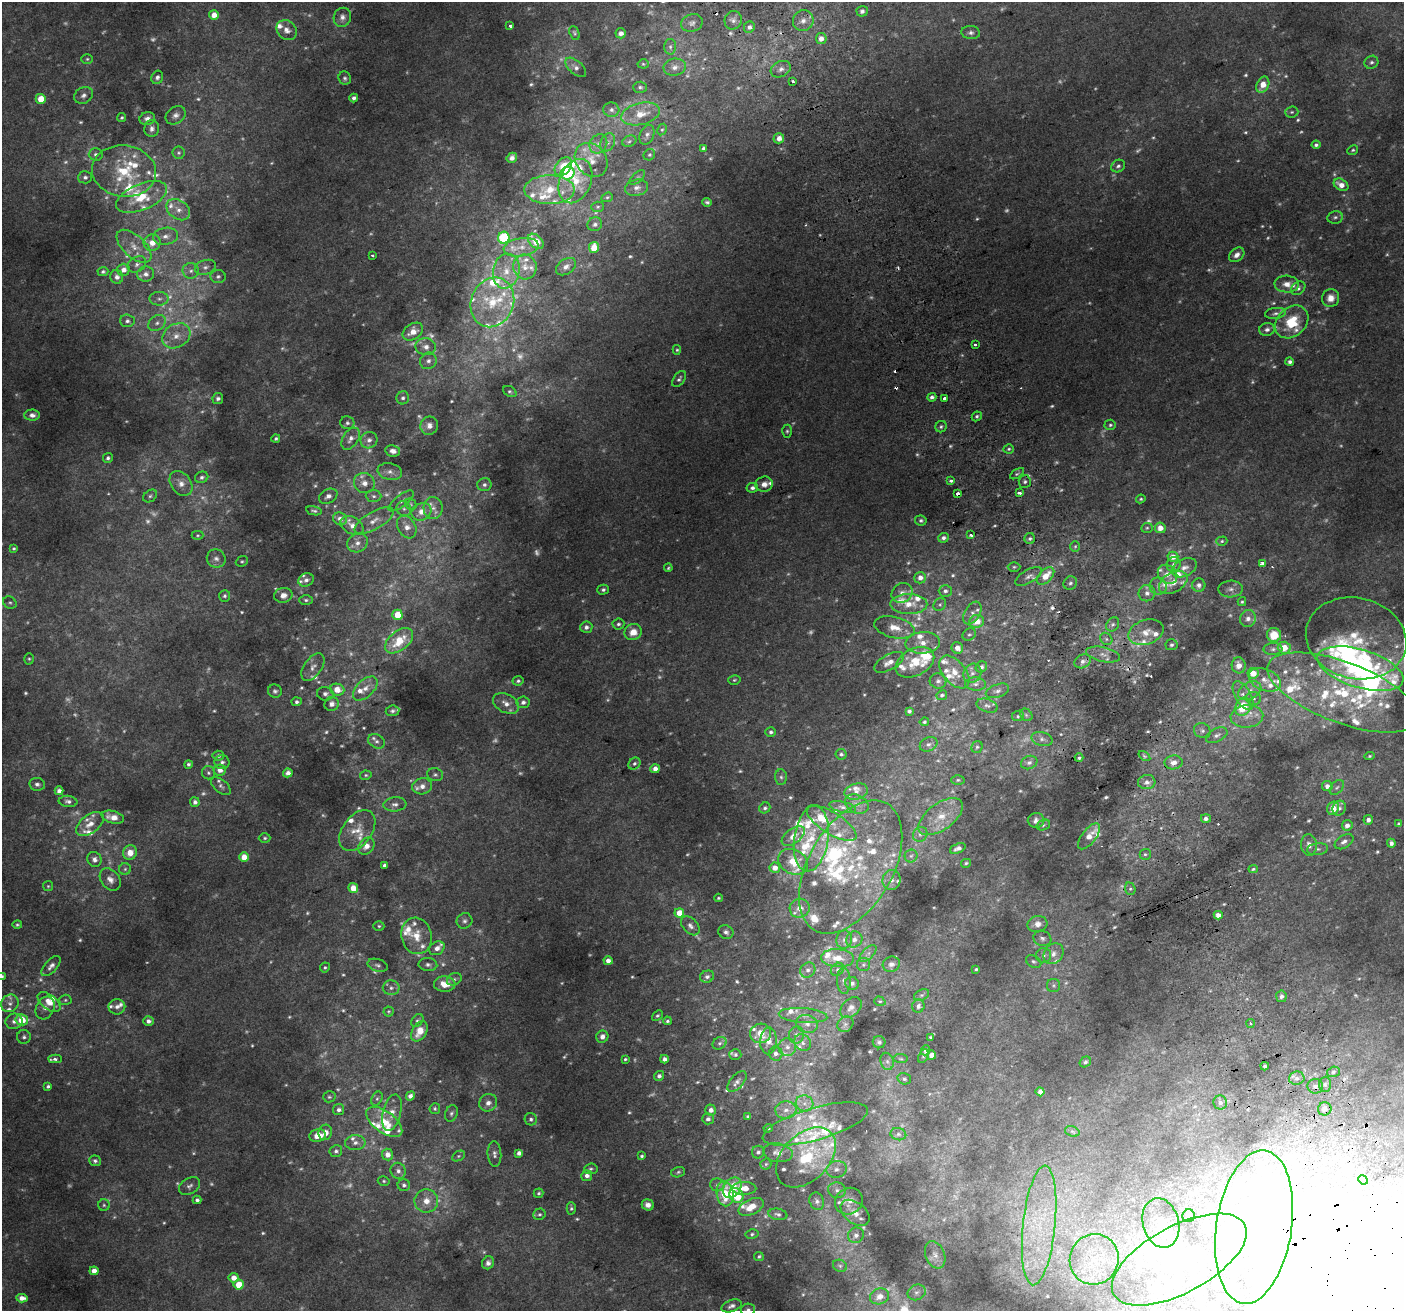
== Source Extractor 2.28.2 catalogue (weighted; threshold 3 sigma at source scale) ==
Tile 6 of 4 x 4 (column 2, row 2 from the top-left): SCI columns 1445-2846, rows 2776-4084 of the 5688 x 5494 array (HDU 1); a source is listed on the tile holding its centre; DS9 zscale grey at full resolution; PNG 1406 x 1313 px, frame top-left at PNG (2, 2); each listed source drawn as its Kron ellipse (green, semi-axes under 4 px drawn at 4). Shown black and unused: <1% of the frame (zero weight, under 2 of 3 exposures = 2% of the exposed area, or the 3 px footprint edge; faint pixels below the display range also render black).
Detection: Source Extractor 2.28.2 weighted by HDU 2 'WHT'; one run over the whole footprint, this tile lists its part. Background 0.0744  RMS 0.014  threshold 0.063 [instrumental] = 3 sigma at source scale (4.5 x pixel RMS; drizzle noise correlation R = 1.50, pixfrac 1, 0.0396/0.0396 arcsec/px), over >= 5 px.
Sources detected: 1032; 282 too faint to see at this stretch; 7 inside a brighter object's white glare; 12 cosmic-ray / hot-pixel residue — neither listed nor drawn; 151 inside a brighter listed object's ellipse — not listed separately; of the other 580, all 500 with FLUX_AUTO >= 2.03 (the completeness limit of this list) listed and drawn (80 fainter detections not listed), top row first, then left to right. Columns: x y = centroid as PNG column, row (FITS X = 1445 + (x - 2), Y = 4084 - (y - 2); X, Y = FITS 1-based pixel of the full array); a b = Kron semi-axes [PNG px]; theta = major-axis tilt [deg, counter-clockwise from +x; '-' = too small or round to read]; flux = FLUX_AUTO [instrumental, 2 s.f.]
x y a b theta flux
862 11 5 5 - 5.4
214 15 5 5 - 14
342 17 10 8 69 7.4
733 20 9 8 - 6
803 21 10 10 - 10
692 23 11 8 19 5.9
510 26 3 3 - 8.4
749 27 6 5 - 6
287 30 11 9 -43 9.1
574 33 7 5 -68 2.4
621 33 5 5 - 8
971 33 9 6 -5 5
821 39 5 5 - 12
670 47 8 6 -89 3.8
87 59 6 5 - 2.4
1371 62 7 6 - 3.9
643 64 5 4 - 2.1
576 67 12 6 -41 6.5
675 67 11 8 9 8.3
781 69 10 7 27 7.6
157 77 7 5 67 4.7
345 78 7 6 - 3.5
793 81 3 3 - 6.5
1263 85 8 6 65 20
640 87 7 5 -1 3.3
84 95 10 8 33 6.6
354 98 4 4 - 4.8
41 99 5 5 - 30
611 110 8 7 - 5.4
1292 112 6 5 - 2.5
641 114 20 11 13 27
176 115 11 8 36 7
122 118 4 3 - 2.3
147 118 8 6 19 6.6
152 128 8 7 - 5.9
662 130 6 4 61 2.2
647 135 10 7 68 5.8
779 138 5 5 - 11
629 141 7 5 24 2.9
608 142 9 7 64 5.9
598 144 10 8 57 8.5
1316 145 4 4 - 3.8
703 148 4 3 - 2.8
1353 150 6 5 - 2.2
179 153 6 6 - 3.2
96 154 7 6 - 4.6
649 155 6 5 - 2.3
512 158 5 4 - 5.6
591 160 18 15 -51 23
1118 166 7 6 - 4
563 167 10 7 49 30
124 171 32 26 -8 84
568 173 7 6 - 82
85 177 7 6 - 4.5
637 177 9 5 42 3.4
575 181 23 15 67 37
1341 185 8 5 -32 15
637 188 11 8 12 8.4
550 190 25 14 0 41
141 197 27 13 23 48
607 197 6 4 21 2.3
707 202 4 3 - 3.1
598 207 6 5 - 2.5
178 210 13 9 -35 14
1335 217 8 6 11 3.8
595 224 7 7 - 4.6
165 236 12 8 9 12
504 238 6 5 - 100
536 241 9 6 -44 28
152 243 8 8 - 16
134 246 21 11 -42 21
521 247 18 9 9 17
594 248 5 5 - 31
372 255 3 3 - 4.8
1237 255 8 6 40 8.1
137 264 10 7 33 6.1
205 267 11 7 16 6.7
525 267 12 11 - 16
566 267 11 7 34 7.5
123 270 6 6 - 9.5
103 271 5 4 - 3
191 271 8 8 - 6.5
506 271 17 13 79 28
146 274 8 7 - 8.9
218 276 7 6 - 4.4
117 277 7 6 - 6.6
1287 284 12 8 -3 14
1298 288 8 6 40 4.8
1331 298 9 8 - 14
159 299 9 7 1 5.9
492 302 25 21 68 66
1275 313 10 5 7 4.7
127 321 7 6 - 4.6
1292 322 18 14 44 53
157 323 10 7 37 6.6
1267 329 8 6 12 6
413 332 11 7 34 19
176 336 15 11 30 20
975 345 3 3 - 11
426 347 10 8 -10 11
677 350 5 4 - 2
428 361 8 8 - 7
1290 362 4 4 - 4.9
679 379 9 5 56 3.8
510 392 7 5 -31 2.9
932 397 5 4 - 5.4
218 398 5 5 - 4.4
403 398 6 6 - 4
944 398 3 3 - 8.9
32 415 8 5 -1 6.6
977 416 5 4 - 3.2
347 423 7 6 - 3.8
1110 425 6 5 - 2.8
429 426 9 8 - 10
941 427 6 5 - 3.2
787 431 6 5 - 2.6
276 439 4 3 - 3
351 439 12 7 57 9.9
369 440 9 8 - 7.4
1009 449 5 4 - 2.3
393 451 7 5 -12 7.7
108 458 5 5 - 3.6
390 472 12 8 -12 8.4
1017 474 8 4 33 2.5
202 477 7 5 22 3.9
951 481 4 3 - 6.8
1025 482 6 6 - 3.5
181 483 13 10 -53 12
364 483 10 10 - 11
764 484 9 7 13 10
484 485 7 6 - 4.6
752 488 6 5 - 4.9
1019 493 4 3 - 7
958 494 3 3 - 30
150 496 7 5 34 3.2
328 496 10 7 28 6.6
374 496 8 6 -5 4.2
1141 499 5 4 - 2.1
401 501 15 6 38 7.4
411 504 6 5 - 2.8
433 508 11 9 -89 11
404 509 7 7 - 4.9
314 511 8 4 -11 3.2
421 512 10 8 29 16
340 519 7 6 - 9.8
921 520 6 5 - 3.6
374 521 22 8 30 17
352 525 12 8 -31 11
407 527 12 8 -60 14
1147 528 6 5 - 2.1
1160 528 5 5 - 14
198 535 6 4 0 2
971 535 3 3 - 14
943 538 5 5 - 4.7
1030 539 5 5 - 3.3
1222 541 6 4 16 2.3
357 543 11 9 30 10
1075 546 5 5 - 2.4
14 548 4 3 - 2.3
1173 557 5 5 - 12
216 559 9 9 - 7.4
242 561 6 5 - 2.3
1174 564 7 7 - 5.5
1262 564 4 3 - 22
1014 567 6 4 0 2.4
668 568 4 3 - 2
1184 568 13 8 27 10
1168 574 10 9 - 14
1029 576 15 6 29 8.3
1046 576 10 6 44 23
920 578 6 5 - 9.9
306 580 8 6 24 5.5
1173 582 15 10 31 16
1070 583 7 6 - 3.7
1199 585 6 6 - 6.3
1158 586 9 8 - 5.8
1230 589 12 8 3 7.2
603 590 6 5 - 3.4
945 591 6 6 - 4.7
902 593 11 9 35 9
1147 593 8 8 - 7.7
283 595 9 7 12 10
225 596 6 5 - 3.2
306 600 7 4 -1 3
1242 602 4 4 - 2.2
10 603 7 5 -32 2.8
909 604 19 10 -1 24
940 605 7 6 - 3.3
972 613 12 7 58 7.9
397 615 5 5 - 30
1248 619 8 8 - 9
977 621 7 6 - 20
618 624 6 5 - 3.5
1113 624 7 6 - 4.3
586 627 6 6 - 5.8
894 627 20 10 -14 21
633 632 9 8 - 17
1146 632 18 12 17 22
969 635 7 5 30 3.1
1274 635 7 7 - 32
1356 638 51 40 -13 82
1106 639 7 5 -48 3.7
399 641 16 9 39 41
923 643 17 11 4 20
1171 645 6 5 - 3.5
957 648 6 5 - 13
1284 648 6 6 - 25
1273 649 9 6 1 4.9
1103 654 17 7 -12 11
29 659 6 5 - 2.2
1083 661 8 6 27 6.5
889 662 16 7 28 16
915 662 20 13 27 42
1239 665 8 7 - 14
313 667 16 8 54 11
981 667 6 5 - 4.8
1360 669 45 19 -17 360
954 672 19 11 -50 21
972 673 10 8 54 7.2
1253 673 5 5 - 20
734 680 6 4 16 2.3
1265 680 17 10 -24 19
518 681 5 4 - 3
938 681 8 7 - 5.5
976 684 10 6 -2 5.4
365 688 15 8 44 14
337 690 7 6 - 21
275 691 7 6 - 4
997 691 12 6 19 6.4
1250 691 12 8 28 12
1343 692 80 30 -21 210
325 694 8 6 -12 5.6
942 695 5 4 - 3.5
1243 696 16 8 -60 13
1254 698 7 6 - 4.1
297 702 5 4 - 3.5
523 702 6 6 - 5.4
506 703 14 9 -27 13
332 704 7 7 - 8.4
987 706 11 6 -19 5.5
1243 707 9 7 61 46
392 711 7 5 6 4.1
909 711 4 4 - 4
1026 715 7 5 -46 3.1
1018 716 6 5 - 2.7
1247 716 16 11 5 17
924 722 5 4 - 2.6
1202 731 9 7 -28 5
771 732 5 5 - 3.9
1217 735 11 6 26 6.2
1042 739 11 7 -13 6
377 741 9 6 -31 4.8
929 744 9 7 25 5.3
977 747 6 5 - 2.5
841 754 5 5 - 3
218 756 6 5 - 4.3
1144 756 6 4 -36 2.2
1370 756 5 4 - 2.3
1079 758 4 3 - 3.2
222 762 7 7 - 4.4
1173 762 9 7 9 9.8
1029 763 8 6 22 5.4
188 764 4 4 - 2.8
634 764 7 5 44 3.8
655 769 5 4 - 12
220 770 6 5 - 9.7
208 773 6 6 - 3.5
288 773 4 4 - 8.2
366 775 6 4 13 2.1
435 775 8 6 -14 3.6
781 777 8 5 -88 3.7
958 780 6 5 - 2.3
1147 782 8 7 - 7.3
37 784 8 6 -9 4.7
221 786 11 6 -40 4.8
422 786 10 8 11 9.4
1327 786 5 5 - 8.8
1337 788 8 5 47 3.8
59 791 4 4 - 6.8
856 791 12 8 15 8.9
68 801 9 5 -6 4.9
195 802 5 5 - 5.6
395 804 11 7 5 6.9
857 804 12 9 -26 9.3
842 807 13 5 -13 5.7
765 808 6 5 - 3.2
1333 808 7 5 61 21
1339 808 7 6 - 5.2
113 817 11 6 -14 16
941 817 26 13 36 33
1206 818 5 4 - 5.7
1036 820 8 7 - 6.7
1368 820 5 5 - 5.2
831 823 29 10 -32 24
90 824 16 9 38 17
1399 824 4 4 - 3.4
1043 825 7 5 20 2.8
1347 825 5 5 - 8.1
357 830 23 14 54 26
920 834 8 7 - 5.1
793 836 13 7 37 11
1089 836 15 7 52 17
265 838 6 4 1 2.6
811 839 33 17 81 53
1344 842 10 6 33 6.5
1391 843 4 4 - 5.5
1309 845 11 8 -85 8.7
366 846 9 7 51 11
958 848 8 4 22 6.7
1318 849 10 6 7 4.8
130 852 7 7 - 18
1145 854 5 5 - 2.6
911 856 6 6 - 3.6
244 857 5 4 - 23
94 859 8 7 - 7.7
793 862 16 12 -28 27
966 863 5 4 - 2.3
384 865 4 3 - 3.3
851 867 73 42 60 190
775 868 5 5 - 12
125 869 6 6 - 3.2
1253 869 5 4 - 2.1
110 879 12 9 -50 11
892 880 10 9 - 8.1
48 886 5 5 - 2.1
353 888 5 5 - 23
1130 889 6 5 - 2.9
718 898 4 3 - 2.2
800 908 10 9 - 11
679 913 5 4 - 23
1218 915 4 4 - 12
464 921 8 7 - 4.9
1037 924 10 8 14 11
17 925 5 4 - 2.4
379 926 5 4 - 2.3
690 926 11 7 -46 6.9
726 932 8 6 -29 5.3
417 936 18 15 -75 27
1042 938 9 7 -19 4.9
854 939 8 7 - 9.1
844 940 9 8 - 7
437 948 8 6 33 9.1
868 953 10 5 44 5.4
1053 954 11 9 51 10
1043 955 7 7 - 4.8
838 958 16 9 -4 22
608 961 4 4 - 11
1034 961 8 6 -30 3.3
891 964 8 7 - 7
378 965 10 6 -18 4.6
428 965 9 6 -3 4.8
863 965 6 6 - 3.3
51 966 12 6 48 7
325 967 5 4 - 2.3
837 969 7 6 - 3.8
976 969 4 3 - 2.1
808 970 8 7 - 6.4
2 976 4 3 - 2.6
707 977 7 6 - 4.6
454 979 8 6 28 3.9
844 981 13 7 -88 7
852 983 7 6 - 4.9
445 984 11 7 -3 18
1054 985 6 6 - 3.1
391 988 8 7 - 5.9
922 995 8 5 26 3.4
1281 996 6 5 - 6.1
65 1000 6 5 - 2.4
880 1001 6 4 -18 2.1
49 1002 13 7 -37 14
10 1003 9 8 - 7.3
918 1006 7 6 - 5.9
117 1007 8 7 - 7
45 1008 12 9 64 9
851 1008 12 8 43 8.4
388 1011 5 5 - 2
657 1016 6 4 41 2.6
803 1016 24 7 -4 14
22 1020 6 5 - 39
14 1021 8 7 - 7.5
148 1021 5 5 - 6.1
417 1021 7 5 50 2.8
667 1021 4 4 - 2.5
1250 1023 4 4 - 2.5
807 1024 11 8 -20 9.6
845 1024 8 7 - 4.4
419 1031 11 7 60 19
760 1033 11 9 12 22
796 1035 9 7 75 7
24 1037 7 7 - 4.3
602 1037 6 6 - 9.5
930 1037 4 3 - 2.1
768 1041 13 8 87 13
879 1042 6 6 - 3.5
720 1043 7 6 - 3.9
803 1043 9 7 -48 7
787 1047 9 8 - 8.3
925 1050 5 4 - 5.7
776 1053 7 7 - 5.1
735 1055 6 5 - 3.6
931 1055 4 4 - 11
923 1056 7 4 68 2.5
55 1059 7 4 -3 5.7
625 1059 4 3 - 2.3
664 1059 4 4 - 6.8
901 1059 7 4 -6 2.1
887 1061 9 6 -75 4.6
1085 1062 6 5 - 3.7
1265 1066 4 3 - 2.7
1333 1072 6 5 - 3.1
659 1076 5 5 - 4.2
1297 1078 8 6 9 5.7
904 1079 7 5 -16 2.8
737 1082 12 6 49 6.5
1325 1084 7 6 - 3.9
48 1086 4 3 - 3.1
1315 1086 8 7 - 6.4
1040 1092 4 4 - 8.8
410 1096 5 4 - 7.2
329 1097 6 5 - 2.9
377 1099 7 5 62 3.2
1220 1102 7 6 - 3.9
488 1103 9 8 - 8.3
805 1103 9 8 - 9.1
435 1109 5 5 - 2.4
1325 1109 7 6 - 9.4
339 1110 5 5 - 4.9
711 1110 5 5 - 7.7
786 1110 10 8 4 11
392 1113 18 9 76 14
451 1113 8 6 69 3.9
748 1117 4 3 - 3.8
531 1119 6 6 - 4.2
708 1119 6 5 - 5.1
384 1122 21 10 -36 31
815 1124 54 16 16 51
768 1128 4 4 - 2.1
1072 1131 7 5 -18 2.6
325 1132 8 7 - 12
898 1134 8 6 -14 4.8
317 1135 8 6 9 20
355 1143 10 7 2 7.3
336 1151 6 6 - 4.3
758 1152 6 6 - 4.1
519 1153 4 4 - 6.5
778 1153 15 9 -10 13
494 1154 13 7 -85 6.3
387 1155 6 5 - 11
458 1156 7 5 27 2.3
642 1156 4 4 - 2.7
806 1157 35 23 45 100
95 1161 6 5 - 3.8
766 1164 5 5 - 2.4
591 1169 7 5 6 3.1
836 1169 10 8 12 7.1
398 1171 8 7 - 6.7
678 1172 7 5 17 2.9
587 1176 5 5 - 7.5
1363 1180 5 4 - 2
384 1181 6 4 -15 2.3
404 1185 6 6 - 4.6
717 1185 7 6 - 4.4
189 1186 11 8 32 6.3
732 1188 11 8 54 34
744 1188 12 6 0 20
837 1190 9 8 - 5.2
539 1193 5 4 - 2.4
725 1194 12 8 -80 54
736 1195 7 6 - 43
197 1200 4 4 - 3.9
426 1201 12 11 - 17
817 1201 9 7 -65 5.9
849 1201 14 13 - 16
104 1205 6 5 - 2.9
648 1205 6 5 - 8.5
751 1207 13 7 25 20
571 1208 6 4 -87 2.8
855 1213 16 10 -38 15
540 1214 6 5 - 3.5
778 1214 9 5 -11 4.5
1189 1216 6 6 - 3.7
1161 1223 25 18 -76 35
1039 1225 60 16 84 110
1254 1227 77 38 82 260
752 1234 6 4 11 2.9
856 1235 8 7 - 5.9
935 1255 14 9 -68 11
759 1256 5 4 - 2.8
1094 1259 25 24 - 70
1179 1260 74 33 28 200
488 1263 6 6 - 5.7
840 1266 7 6 - 3.2
94 1271 4 4 - 12
234 1278 5 4 - 12
239 1285 5 5 - 29
917 1292 9 7 24 5.3
879 1296 10 8 19 12
22 1298 6 4 -4 9.7
732 1306 10 5 19 6.2
748 1310 7 6 - 3.7
Overlapping masked pixels (flux is a lower limit): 3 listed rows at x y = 958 494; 851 867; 1218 915
Isophote crosses this tile's border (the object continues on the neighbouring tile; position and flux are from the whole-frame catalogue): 3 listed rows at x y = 1360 669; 2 976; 748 1310